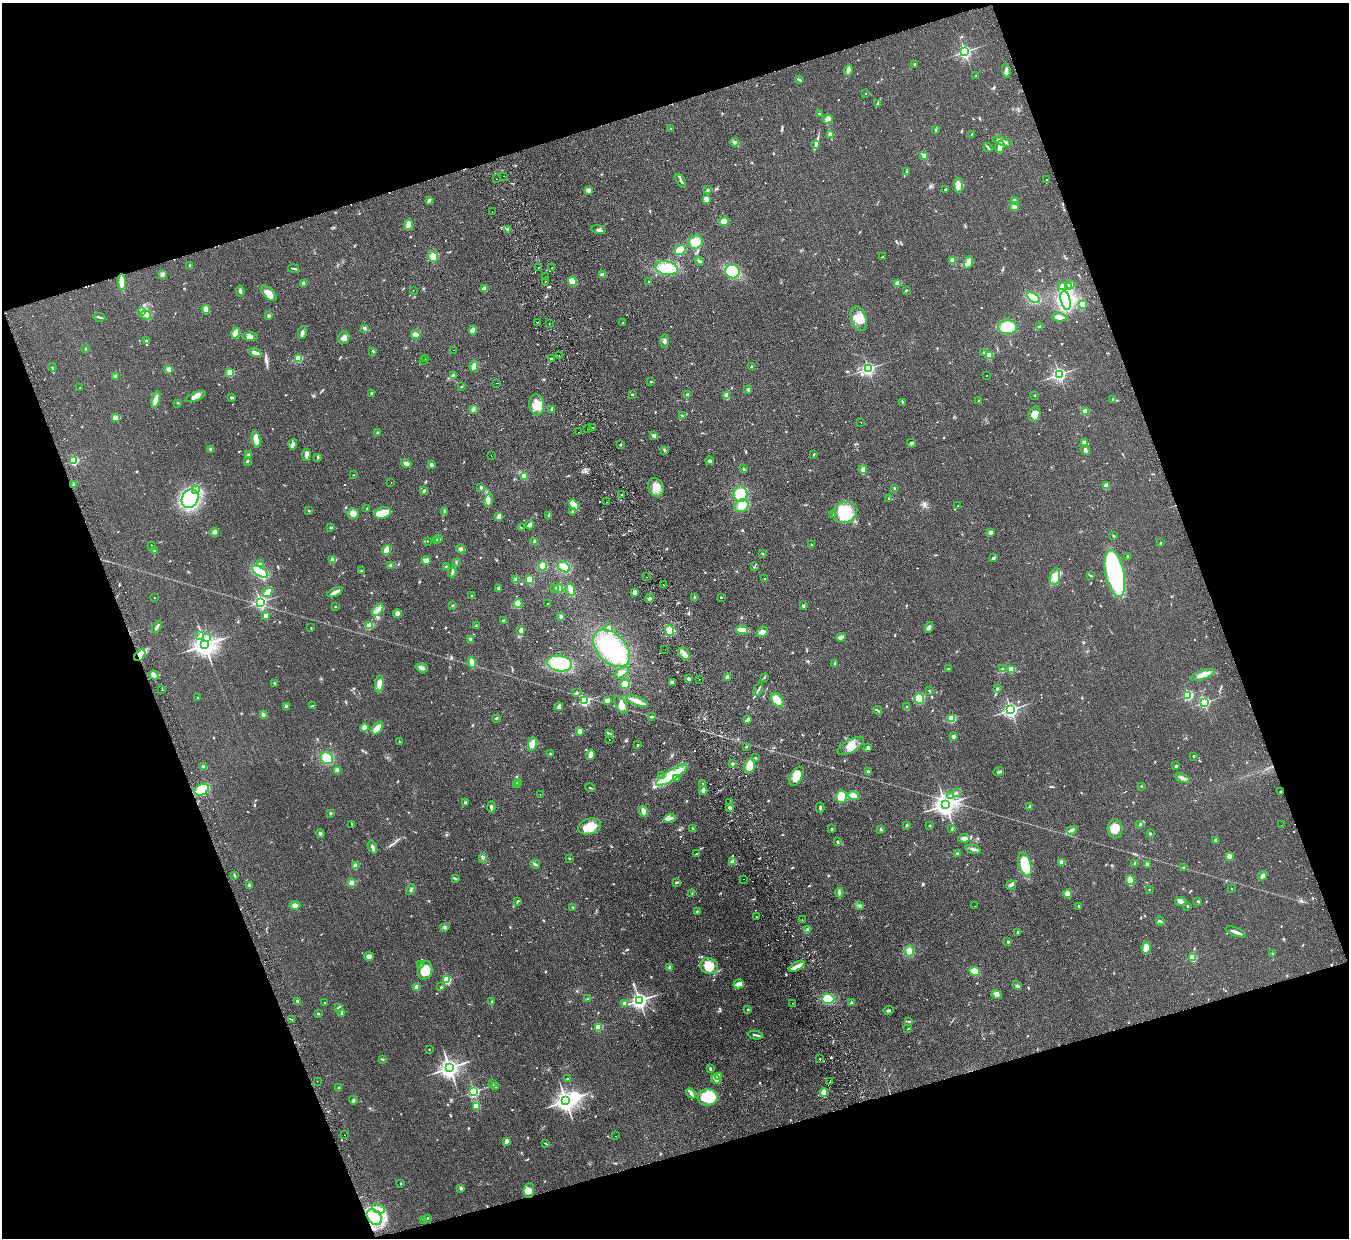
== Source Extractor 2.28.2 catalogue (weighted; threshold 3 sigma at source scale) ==
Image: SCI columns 55-5442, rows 299-5241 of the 5497 x 5414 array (HDU 1 of 3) = the unmasked area's bounding box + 8 px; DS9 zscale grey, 4 x 4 block average (1 PNG px = mean of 4 x 4 image px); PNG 1351 x 1240 px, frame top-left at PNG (2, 3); each listed source drawn as its Kron ellipse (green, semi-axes under 4 px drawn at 4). Shown black and unused: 38% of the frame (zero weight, under 2 of 3 exposures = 3% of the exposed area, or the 3 px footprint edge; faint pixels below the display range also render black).
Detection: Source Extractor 2.28.2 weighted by HDU 2 'WHT'. Background 0.0736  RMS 0.0095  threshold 0.0427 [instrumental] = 3 sigma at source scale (4.5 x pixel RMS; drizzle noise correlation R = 1.50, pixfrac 1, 0.05/0.05 arcsec/px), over >= 5 px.
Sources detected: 962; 3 inside a brighter object's white glare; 45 cosmic-ray / hot-pixel residue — neither listed nor drawn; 10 coinciding with a brighter row at this scale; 40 inside a brighter listed object's ellipse — not listed separately; of the other 864, all 500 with FLUX_AUTO >= 3.49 (the completeness limit of this list) listed and drawn (364 fainter detections not listed), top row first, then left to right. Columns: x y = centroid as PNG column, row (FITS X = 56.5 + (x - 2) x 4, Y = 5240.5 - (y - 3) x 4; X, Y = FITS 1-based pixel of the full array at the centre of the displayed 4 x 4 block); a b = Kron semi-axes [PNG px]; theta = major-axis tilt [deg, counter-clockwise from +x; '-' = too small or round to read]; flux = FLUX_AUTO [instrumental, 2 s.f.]
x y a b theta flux
965 52 2 2 - 1400
914 64 2 2 - 14
848 70 5 3 - 15
1006 71 7 2 -82 14
976 75 2 2 - 3.5
799 80 4 2 - 7.4
865 93 2 2 - 4
878 104 4 2 - 6.5
819 114 2 2 - 4.5
828 119 5 4 - 31
671 128 2 2 - 4.2
936 130 3 2 - 5.9
830 134 2 2 - 100
971 134 2 2 - 3.5
735 142 4 3 - 11
1003 142 10 3 -15 31
816 144 3 2 - 7.1
988 147 5 2 - 5.9
1000 147 6 2 76 62
924 155 3 3 - 11
907 171 3 2 - 5.1
504 176 2 2 - 6.9
496 179 2 2 - 4.7
1047 179 2 2 - 3.7
681 181 8 2 -60 13
959 186 8 3 -85 24
946 189 3 2 - 6.5
588 190 4 3 - 18
707 190 3 2 - 7
706 199 2 2 - 200
429 200 4 2 - 14
1015 201 2 2 - 4.4
1014 207 4 3 - 13
492 212 2 2 - 5.4
724 221 5 4 - 31
408 225 5 3 - 33
508 229 4 2 - 14
598 230 7 2 -13 13
696 242 7 6 - 60
680 250 5 5 - 63
433 256 5 5 - 38
882 257 3 2 - 6.3
953 260 4 3 - 18
699 261 5 3 - 9.1
968 262 6 4 70 33
190 265 2 2 - 20
538 267 2 2 - 13
294 268 5 2 - 6.5
552 268 2 2 - 3.6
667 268 12 6 -12 93
732 271 7 7 - 230
162 274 3 3 - 16
602 275 4 3 - 17
546 277 2 2 - 7.1
545 281 2 2 - 5.9
572 281 5 4 - 49
122 282 8 3 -85 77
649 282 2 2 - 6.1
898 283 3 3 - 18
304 284 3 3 - 19
1062 285 3 3 - 11
1071 285 3 2 - 5.5
1069 287 4 2 - 12
484 288 4 3 - 22
413 290 2 2 - 3.6
906 290 2 2 - 6
240 291 5 2 - 14
269 293 10 5 -45 48
1033 298 7 4 -32 140
1066 300 10 4 -77 340
1083 305 2 2 - 160
206 309 4 3 - 59
142 312 2 2 - 4.3
146 315 5 4 - 36
268 316 2 2 - 50
99 317 6 2 -10 7.5
1059 317 7 3 -8 40
859 319 13 7 -71 81
537 322 2 2 - 7.7
623 322 2 2 - 5.7
549 324 2 2 - 5.2
1040 326 4 2 - 8.9
1008 327 9 7 -2 170
364 328 4 2 - 7
473 330 4 3 - 40
236 333 5 3 - 70
302 333 7 3 76 17
416 335 5 3 - 32
251 336 7 4 -2 23
344 338 6 5 - 23
146 341 2 2 - 7.2
664 341 6 2 -85 12
85 349 3 2 - 4
454 350 2 2 - 4.7
373 351 3 2 - 5.1
984 352 2 2 - 12
255 353 6 2 -19 26
989 355 2 2 - 270
559 356 2 2 - 3.7
299 358 2 2 - 260
425 359 2 2 - 11
551 359 2 2 - 3.7
424 361 2 2 - 6.5
474 366 6 3 82 28
52 367 4 2 - 4.7
751 367 2 2 - 29
169 369 3 3 - 22
868 369 2 2 - 1200
230 373 2 2 - 280
1059 374 2 2 - 1500
987 375 2 2 - 7.2
116 376 3 2 - 12
454 376 3 2 - 4.6
651 382 2 2 - 4.4
497 383 2 2 - 5.3
461 387 3 2 - 4.6
79 388 2 2 - 3.8
748 390 2 2 - 47
371 393 2 2 - 8.1
632 394 2 2 - 18
687 395 3 2 - 15
1035 395 2 2 - 9.8
727 396 4 3 - 24
196 397 11 4 22 36
231 397 4 2 - 7.6
156 399 8 3 73 38
1113 400 3 3 - 6.7
979 401 2 2 - 5.3
902 402 3 2 - 4.2
178 403 2 2 - 3.9
537 405 11 7 -83 61
473 409 3 3 - 11
552 409 3 3 - 13
1085 411 3 3 - 17
1034 414 7 5 73 41
682 416 4 2 - 6.3
115 418 3 3 - 8.8
861 422 2 2 - 7.1
593 427 2 2 - 4
588 429 2 2 - 4.8
578 432 2 2 - 5.1
377 433 3 2 - 5.1
654 436 3 2 - 7.2
256 439 8 4 -80 60
911 443 4 3 - 13
1085 443 3 3 - 16
293 444 5 3 - 15
620 444 2 2 - 3.6
211 449 3 3 - 8
664 450 3 2 - 6.5
1086 450 5 3 - 13
249 454 3 2 - 8
306 455 6 3 84 24
814 455 3 2 - 4.8
491 456 2 2 - 7.8
318 457 3 2 - 7.4
74 461 2 2 - 550
247 461 3 2 - 6
710 461 4 3 - 11
406 463 5 3 - 21
431 465 3 3 - 15
744 469 3 2 - 6.5
863 469 4 4 - 16
353 475 2 2 - 7.4
525 476 4 2 - 9.6
391 482 2 2 - 3.8
74 485 3 2 - 6.5
1106 486 4 3 - 22
481 487 3 2 - 11
656 487 9 7 -66 58
894 488 2 2 - 5.3
195 489 3 2 - 7.3
424 491 3 2 - 9.1
740 494 7 7 - 120
622 495 2 2 - 4.6
889 498 2 2 - 13
190 499 10 8 62 500
488 500 7 3 76 18
607 502 2 2 - 4
574 505 6 4 -54 71
742 506 7 6 - 50
958 506 2 2 - 5.3
367 509 3 2 - 6.1
309 511 2 2 - 19
573 511 3 3 - 10
444 512 4 2 - 5.9
845 512 13 10 24 130
383 513 8 5 19 90
353 514 5 5 - 42
833 514 3 2 - 5.7
549 515 4 2 - 3.6
499 516 4 2 - 30
530 525 4 3 - 23
331 527 3 2 - 4.5
521 528 4 2 - 3.9
214 532 4 4 - 21
990 532 2 2 - 59
1113 536 3 2 - 5.4
439 539 2 2 - 4.9
437 540 3 2 - 5.2
427 541 2 2 - 3.9
535 542 3 2 - 22
1160 543 2 2 - 9.1
151 545 2 2 - 5
812 545 2 2 - 5.2
461 549 4 4 - 13
386 550 5 2 - 53
154 551 2 2 - 4.7
763 554 3 2 - 3.5
1128 556 2 2 - 26
994 558 3 2 - 8
332 560 4 3 - 18
426 560 5 3 - 47
456 562 3 2 - 8
260 564 3 2 - 5.6
390 565 3 2 - 10
446 566 2 2 - 4.8
543 566 4 4 - 51
564 567 6 5 - 85
754 567 3 2 - 5.2
361 571 3 2 - 4.2
260 572 9 3 -32 320
452 572 5 2 - 9.5
1115 573 24 9 -79 780
1091 576 2 2 - 5
646 577 2 2 - 9.5
1055 577 8 5 81 41
764 579 2 2 - 8
516 580 3 3 - 11
529 580 4 3 - 43
663 585 2 2 - 11
555 588 3 3 - 9.1
559 588 4 4 - 37
499 589 3 3 - 14
571 590 6 3 -74 52
267 592 5 3 - 58
335 592 8 3 23 26
634 592 3 3 - 26
471 596 2 2 - 14
695 597 2 2 - 10
721 597 2 2 - 13
154 598 2 2 - 3.7
650 598 4 3 - 13
260 602 2 2 - 1200
518 603 4 4 - 56
548 604 2 2 - 6
452 605 2 2 - 19
335 606 2 2 - 9.1
803 606 3 3 - 7.2
378 610 7 2 49 21
397 613 4 4 - 20
266 616 4 2 - 24
561 617 3 3 - 11
503 620 3 2 - 6
369 626 4 3 - 50
476 626 2 2 - 4.2
157 627 7 2 58 20
929 627 6 3 68 16
311 628 2 2 - 4
609 628 2 2 - 50
521 630 4 3 - 19
742 630 6 4 -2 40
670 631 5 4 - 71
762 632 6 4 43 21
200 636 2 2 - 5.5
841 637 4 2 - 30
207 638 2 2 - 10
470 639 3 2 - 5.5
205 645 4 3 - 5500
612 648 22 14 -46 390
665 650 2 2 - 6
684 654 7 5 -51 30
140 655 7 4 51 53
472 663 5 3 - 44
560 663 12 7 -9 310
835 664 3 2 - 11
422 668 6 3 -17 16
949 669 2 2 - 6.9
1003 669 2 2 - 4.5
1011 669 2 2 - 290
622 673 8 3 32 17
154 675 5 3 - 18
1202 675 12 4 20 51
727 677 3 2 - 23
765 677 2 2 - 3.6
688 679 2 2 - 15
699 679 2 2 - 7
672 682 3 2 - 22
274 683 3 2 - 5.9
379 684 8 4 86 40
625 684 5 4 - 68
997 689 3 2 - 4.8
162 690 2 2 - 10
758 690 7 2 65 11
929 690 2 2 - 3.9
576 693 3 2 - 5.5
1188 695 2 2 - 650
198 698 2 2 - 6.1
919 699 5 4 - 120
608 700 4 2 - 30
777 700 8 5 -51 72
584 701 2 2 - 720
637 701 11 3 -22 33
1204 702 2 2 - 890
621 705 9 5 -58 33
312 706 3 2 - 4.2
286 707 4 3 - 11
559 707 4 3 - 21
907 707 3 2 - 3.8
878 710 4 2 - 6.9
1011 710 2 2 - 1900
263 715 2 2 - 71
651 717 3 2 - 8.1
496 718 3 2 - 5.5
952 719 2 2 - 300
748 720 3 2 - 20
365 728 4 4 - 33
377 728 7 4 52 51
580 731 2 2 - 120
609 734 3 2 - 6.6
953 736 2 2 - 61
609 739 2 2 - 4.9
399 742 3 2 - 3.6
532 744 7 4 78 48
637 745 2 2 - 4
851 746 15 6 29 61
746 747 2 2 - 15
868 747 2 2 - 45
550 754 2 2 - 4.2
590 755 5 3 - 34
1194 756 2 2 - 11
327 758 6 5 - 100
755 758 3 2 - 4.5
732 764 2 2 - 8.5
750 766 7 5 76 93
1176 766 2 2 - 19
204 767 3 2 - 6.4
337 771 3 2 - 27
868 772 2 2 - 66
999 772 5 2 - 7.9
662 775 4 2 - 5
672 775 18 5 32 140
797 776 10 5 61 76
1182 778 8 3 -21 20
676 779 3 3 - 12
518 783 2 2 - 26
516 784 4 2 - 7.2
702 784 2 2 - 18
1141 786 2 2 - 15
590 788 5 2 - 5
202 790 7 5 30 120
703 790 4 3 - 25
1281 792 2 2 - 16
956 793 4 2 - 7.2
540 794 2 2 - 3.5
854 795 5 3 - 45
842 796 6 5 - 88
951 796 4 3 - 13
465 803 4 2 - 13
730 803 2 2 - 5.9
945 805 4 3 - 4600
1030 806 3 2 - 7.1
491 807 5 2 - 12
730 808 3 2 - 23
820 808 5 2 - 8.7
644 811 5 3 - 37
330 813 3 3 - 5.3
670 818 6 2 21 24
1140 824 4 2 - 3.8
352 825 3 2 - 4.3
907 825 3 2 - 4.9
930 825 2 2 - 3.7
1281 825 2 2 - 4.1
589 827 11 8 15 95
693 829 3 2 - 4.3
832 829 3 2 - 5.5
881 829 2 2 - 21
952 829 2 2 - 14
1115 829 9 7 -86 49
1071 830 5 3 - 13
320 833 4 3 - 8.2
1150 834 2 2 - 5.6
964 838 6 3 7 16
1216 840 3 2 - 19
837 842 3 2 - 6.1
372 847 6 2 -64 14
973 849 8 2 -13 14
957 853 3 2 - 7.4
696 854 3 2 - 4.8
1229 856 2 2 - 140
483 858 2 2 - 4.1
569 858 2 2 - 4.5
733 862 3 3 - 29
1061 862 2 2 - 93
1135 863 3 2 - 5.4
535 864 5 2 - 11
1025 864 12 6 -75 170
1147 864 2 2 - 44
355 866 2 2 - 120
1183 867 2 2 - 4.5
234 875 3 2 - 5.7
1262 876 5 4 - 16
456 879 3 2 - 5.6
744 879 2 2 - 8.5
1130 880 5 3 - 43
676 882 4 2 - 7.3
352 883 4 4 - 25
249 885 3 2 - 5.7
1011 885 5 3 - 12
411 889 6 2 60 10
1231 889 2 2 - 3.9
1149 890 2 2 - 5.4
692 893 3 2 - 4.3
839 893 5 2 - 11
1067 894 4 3 - 31
517 901 3 2 - 6.7
1181 901 6 4 9 14
1198 901 2 2 - 20
295 905 5 4 - 26
860 906 3 2 - 4.1
975 906 2 2 - 4.1
1079 906 2 2 - 4.6
1187 906 3 2 - 3.6
573 907 2 2 - 4
697 911 3 2 - 4.4
757 917 2 2 - 7.8
802 920 2 2 - 5.1
1160 921 5 2 - 5.9
445 927 2 2 - 5.6
807 930 3 3 - 11
1018 932 2 2 - 14
1236 932 11 2 -20 25
1008 942 2 2 - 33
1146 948 6 4 77 34
909 951 5 3 - 58
1273 954 2 2 - 3.7
369 956 5 3 - 22
1192 958 2 2 - 290
421 964 3 2 - 6.5
709 966 9 8 - 78
797 966 8 3 30 36
670 968 4 3 - 12
425 971 10 7 75 77
975 971 5 4 - 41
447 980 2 2 - 360
739 984 5 2 - 51
1017 985 5 2 - 11
417 987 2 2 - 120
441 987 3 2 - 6
996 995 5 4 - 20
588 999 3 2 - 5
828 999 6 5 - 120
639 1000 3 3 - 2500
492 1001 2 2 - 5.2
298 1002 3 2 - 21
852 1002 2 2 - 35
325 1003 2 2 - 5.5
624 1003 3 3 - 13
793 1003 2 2 - 5.1
338 1007 3 2 - 4.1
748 1009 2 2 - 4.6
889 1010 5 2 - 7.8
342 1013 3 2 - 18
318 1014 2 2 - 8.3
292 1019 2 2 - 3.6
909 1021 3 2 - 4.9
598 1028 2 2 - 130
908 1029 2 2 - 4
755 1035 7 2 -8 9.4
429 1050 2 2 - 3.7
383 1059 3 2 - 4
820 1059 2 2 - 7.7
449 1068 3 3 - 4000
710 1069 4 2 - 8.8
718 1076 2 2 - 110
568 1079 3 2 - 4.1
716 1079 5 3 - 30
317 1082 2 2 - 3.5
830 1082 2 2 - 8.3
492 1083 2 2 - 6.6
495 1087 2 2 - 3.7
338 1088 2 2 - 5.5
474 1092 2 2 - 950
824 1092 4 4 - 30
691 1093 6 3 -42 14
708 1097 10 8 2 190
353 1100 4 3 - 7.2
566 1101 3 3 - 4300
476 1106 2 2 - 230
344 1135 2 2 - 12
616 1136 2 2 - 3.6
506 1141 2 2 - 75
545 1143 3 2 - 4
401 1184 3 2 - 3.8
460 1188 3 2 - 7.8
529 1190 7 5 83 40
378 1209 7 3 -23 21
374 1217 9 6 -49 180
427 1218 3 2 - 4
424 1221 3 2 - 5.5
Overlapping masked pixels (flux is a lower limit): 1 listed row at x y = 140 655
Diffuse or blended objects may show on this block-average render without a row.